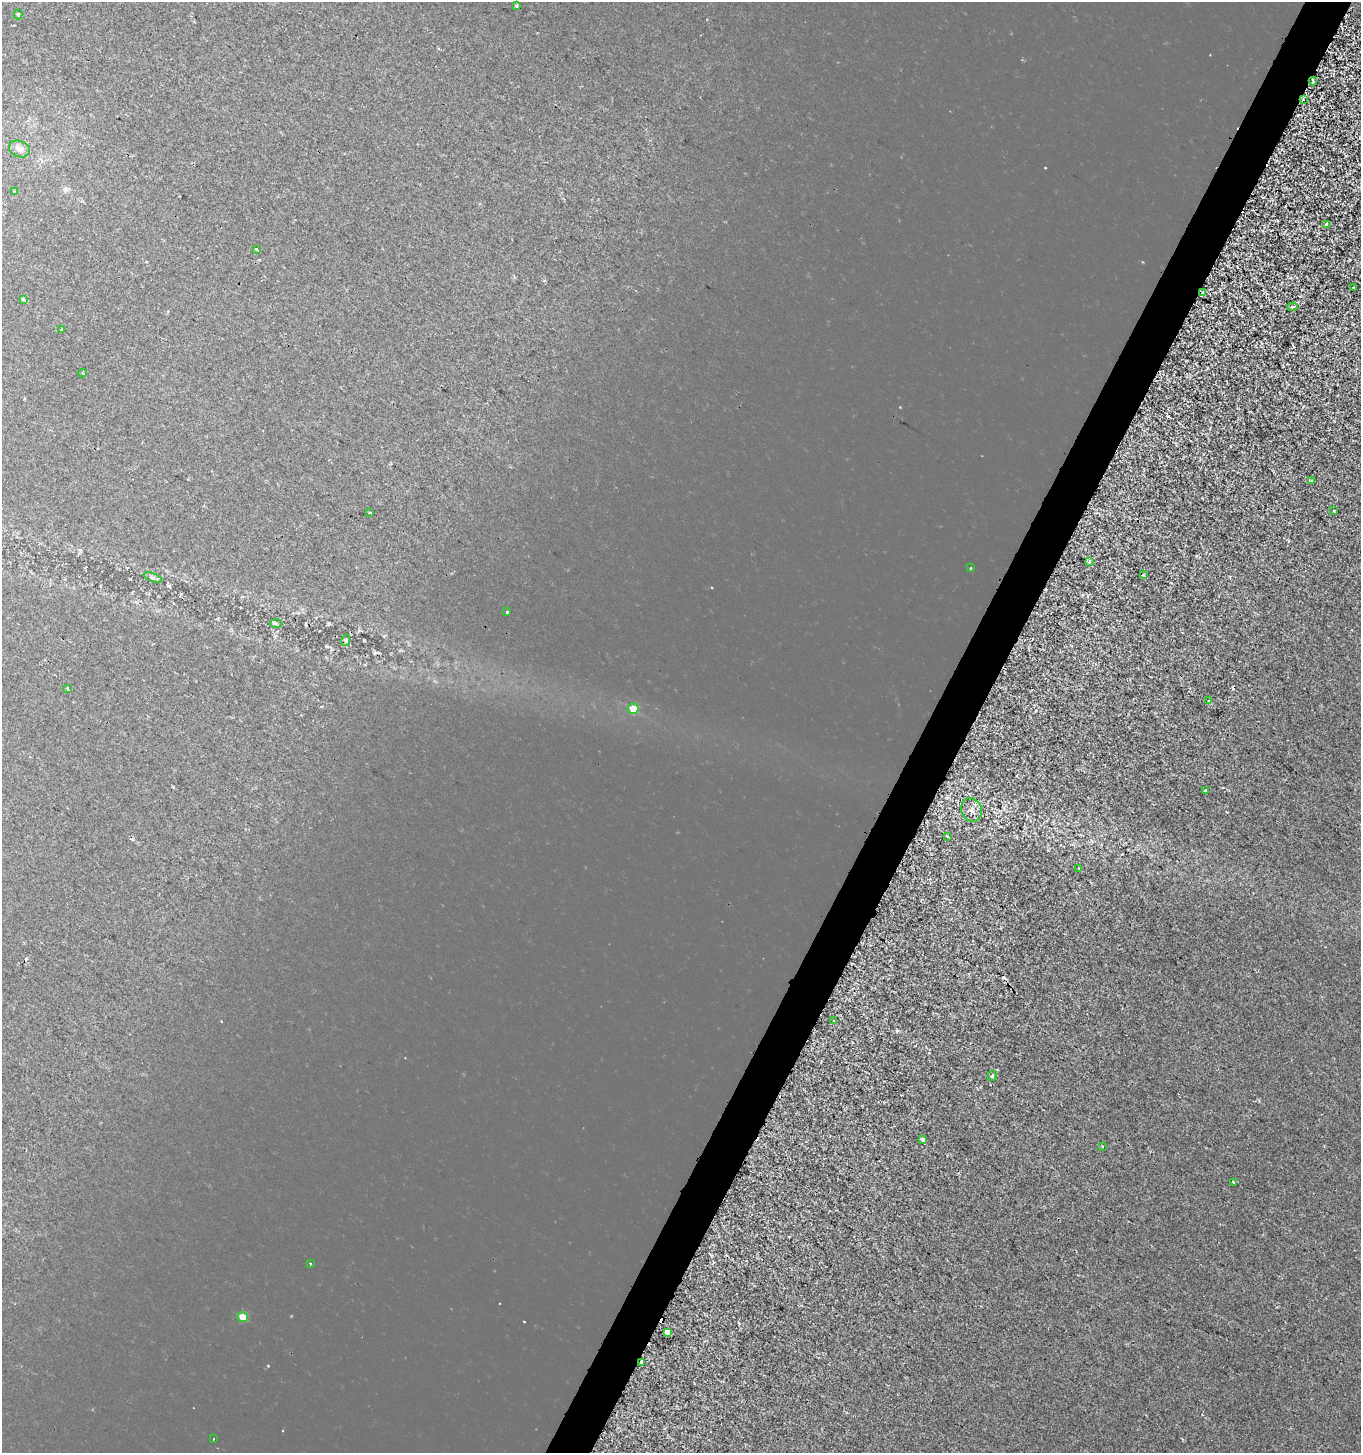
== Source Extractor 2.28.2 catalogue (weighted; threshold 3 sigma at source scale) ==
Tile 10 of 4 x 4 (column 2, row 3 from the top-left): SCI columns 1627-2985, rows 1457-2907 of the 5908 x 5820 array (HDU 1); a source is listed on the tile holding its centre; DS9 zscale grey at full resolution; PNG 1363 x 1455 px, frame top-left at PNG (2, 2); each listed source drawn as its Kron ellipse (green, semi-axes under 4 px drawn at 4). Shown black and unused: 3% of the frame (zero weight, under 2 of 3 exposures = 1% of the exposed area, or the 3 px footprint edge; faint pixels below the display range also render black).
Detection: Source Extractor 2.28.2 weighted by HDU 2 'WHT'; one run over the whole footprint, this tile lists its part. Background -2.56e-04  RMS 0.0025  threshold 0.0113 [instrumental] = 3 sigma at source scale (4.5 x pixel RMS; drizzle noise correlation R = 1.50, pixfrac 1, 0.0396/0.0396 arcsec/px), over >= 5 px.
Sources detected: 53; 12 cosmic-ray / hot-pixel residue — neither listed nor drawn; the other 41 listed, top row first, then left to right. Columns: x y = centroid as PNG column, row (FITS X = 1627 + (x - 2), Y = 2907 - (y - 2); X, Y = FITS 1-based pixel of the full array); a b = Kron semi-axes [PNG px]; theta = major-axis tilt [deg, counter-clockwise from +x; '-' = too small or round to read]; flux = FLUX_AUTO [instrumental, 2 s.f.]
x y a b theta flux
517 5 3 3 - 0.32
18 14 5 4 - 0.25
1313 81 4 3 - 0.46
1303 100 3 3 - 0.35
19 149 11 8 -21 1.3
14 192 3 3 - 0.82
1327 225 3 3 - 0.61
257 249 4 3 - 0.84
1353 288 3 2 - 0.3
1202 293 4 3 - 3
23 299 3 3 - 1.1
1293 307 5 4 - 0.39
61 330 3 3 - 0.88
82 373 4 4 - 0.3
1312 481 3 3 - 0.48
1334 511 3 2 - 0.33
370 512 3 2 - 0.25
1089 561 3 3 - 1.1
970 568 3 2 - 0.27
1143 575 3 3 - 0.51
153 577 9 3 -21 0.5
507 612 3 3 - 0.54
276 624 6 4 -2 0.36
346 640 6 4 72 0.32
67 688 4 3 - 0.25
1209 700 3 3 - 0.7
633 709 5 5 - 3.4
1206 790 3 3 - 0.44
971 810 12 10 -66 1.8
947 836 3 2 - 0.23
1079 869 3 3 - 0.68
834 1021 3 3 - 0.26
992 1076 5 4 - 0.43
923 1139 4 3 - 0.84
1103 1146 2 2 - 0.29
1233 1182 3 2 - 0.25
310 1263 3 2 - 0.35
242 1317 5 5 - 2.9
667 1332 4 4 - 1.2
641 1362 3 3 - 3.9
213 1439 3 2 - 0.2
Overlapping masked pixels (flux is a lower limit): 4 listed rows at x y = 1313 81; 1303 100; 1202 293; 641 1362
Unlisted compact peaks at least as high as the median listed source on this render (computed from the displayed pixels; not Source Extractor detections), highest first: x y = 1168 416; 1196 556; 897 1031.